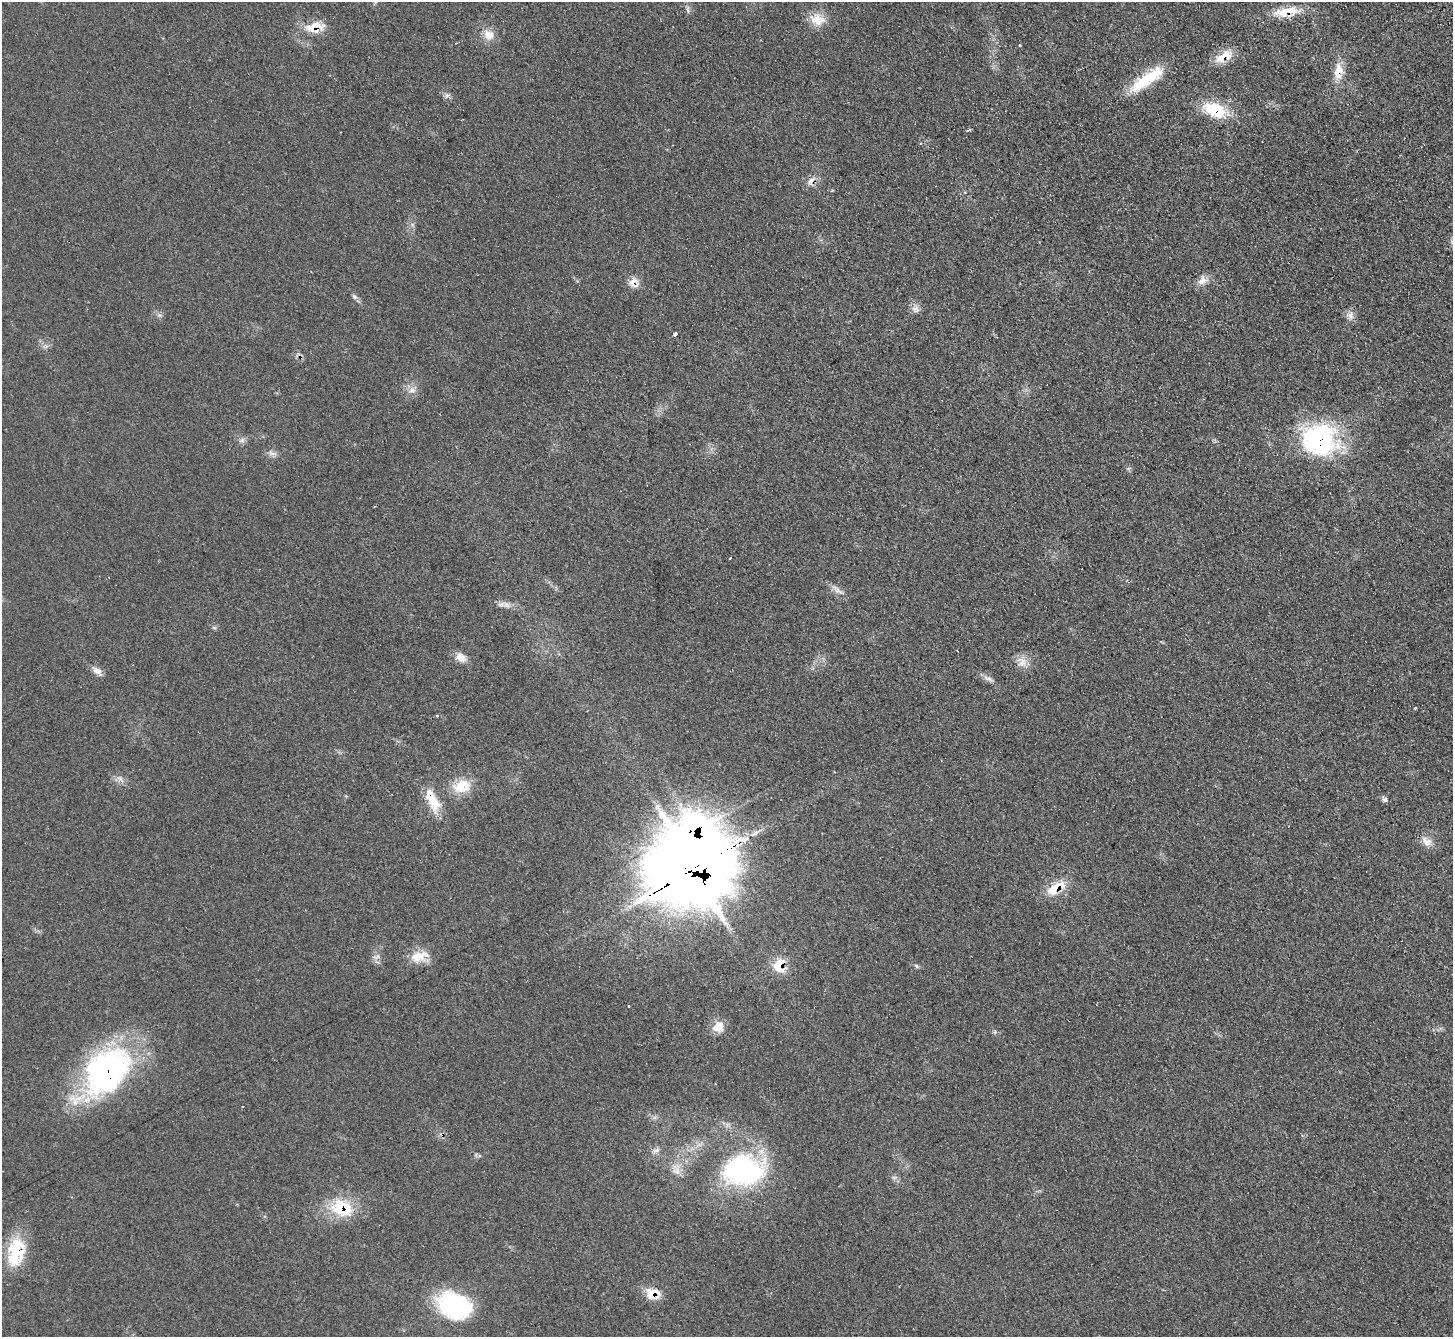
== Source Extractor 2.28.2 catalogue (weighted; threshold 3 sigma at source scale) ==
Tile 10 of 4 x 4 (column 2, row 3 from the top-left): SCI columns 1500-2950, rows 1524-2858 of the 5902 x 5856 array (HDU 1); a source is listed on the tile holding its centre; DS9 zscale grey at full resolution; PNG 1455 x 1339 px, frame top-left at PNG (2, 2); no overlay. Shown black and unused: <1% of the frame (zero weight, under 2 of 3 exposures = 3% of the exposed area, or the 3 px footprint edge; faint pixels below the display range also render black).
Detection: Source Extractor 2.28.2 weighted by HDU 2 'WHT'; one run over the whole footprint, this tile lists its part. Background 0.107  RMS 0.011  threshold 0.0477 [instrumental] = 3 sigma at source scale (4.5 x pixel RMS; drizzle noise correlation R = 1.50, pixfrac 1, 0.05/0.05 arcsec/px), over >= 5 px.
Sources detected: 57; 1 inside a brighter object's white glare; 3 cosmic-ray / hot-pixel residue — not listed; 2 inside a brighter listed object's ellipse — not listed separately; the other 51 listed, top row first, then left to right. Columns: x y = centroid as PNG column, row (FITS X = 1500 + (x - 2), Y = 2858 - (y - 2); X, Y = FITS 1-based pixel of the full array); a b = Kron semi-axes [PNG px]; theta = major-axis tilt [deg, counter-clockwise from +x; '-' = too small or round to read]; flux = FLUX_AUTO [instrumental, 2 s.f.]
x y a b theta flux
1287 12 30 11 9 25
817 20 20 16 -14 17
313 26 30 11 12 19
491 35 15 9 -90 9
1020 45 3 3 - 1.4
1224 56 24 10 27 17
1338 70 21 12 76 15
1147 79 47 12 34 44
447 96 9 4 27 2.4
1215 110 28 16 -22 40
968 130 4 3 - 4.6
920 143 4 3 - 1.2
811 181 12 6 41 5.5
1202 280 14 10 52 8.1
633 281 16 9 30 8.3
354 297 8 6 -43 2.6
916 309 11 9 -21 5.4
1350 315 9 8 - 5.4
675 334 4 3 - 25
412 390 9 7 36 5.2
242 440 8 6 1 3.4
1320 440 27 25 -23 180
272 453 12 4 -19 3.7
730 558 3 3 - 1.7
837 590 18 6 -40 6.1
501 604 10 7 14 4.8
461 657 15 10 -44 8.9
1022 662 13 10 89 8.9
98 671 10 8 78 5.5
988 678 12 6 -16 4.3
1415 708 3 3 - 0.9
437 715 3 3 - 1.7
119 778 8 5 -33 3.1
462 786 24 16 20 25
432 800 32 12 -62 27
1385 800 7 6 - 2.8
694 831 62 48 50 680
1426 841 17 10 -39 8.6
697 867 30 18 24 8000
1055 888 27 11 36 23
419 956 28 13 19 18
779 965 18 12 83 23
916 966 8 4 -37 1.8
718 1027 15 13 34 12
107 1071 62 43 49 260
677 1171 12 10 88 8.6
743 1171 50 35 -1 160
340 1207 23 23 - 42
17 1249 45 18 79 46
652 1294 16 13 1 18
454 1305 37 27 -24 110
Overlapping masked pixels (flux is a lower limit): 17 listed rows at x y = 1287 12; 313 26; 1224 56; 1338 70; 1215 110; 811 181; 633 281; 1320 440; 432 800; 694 831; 697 867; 1055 888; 779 965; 107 1071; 340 1207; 17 1249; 652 1294